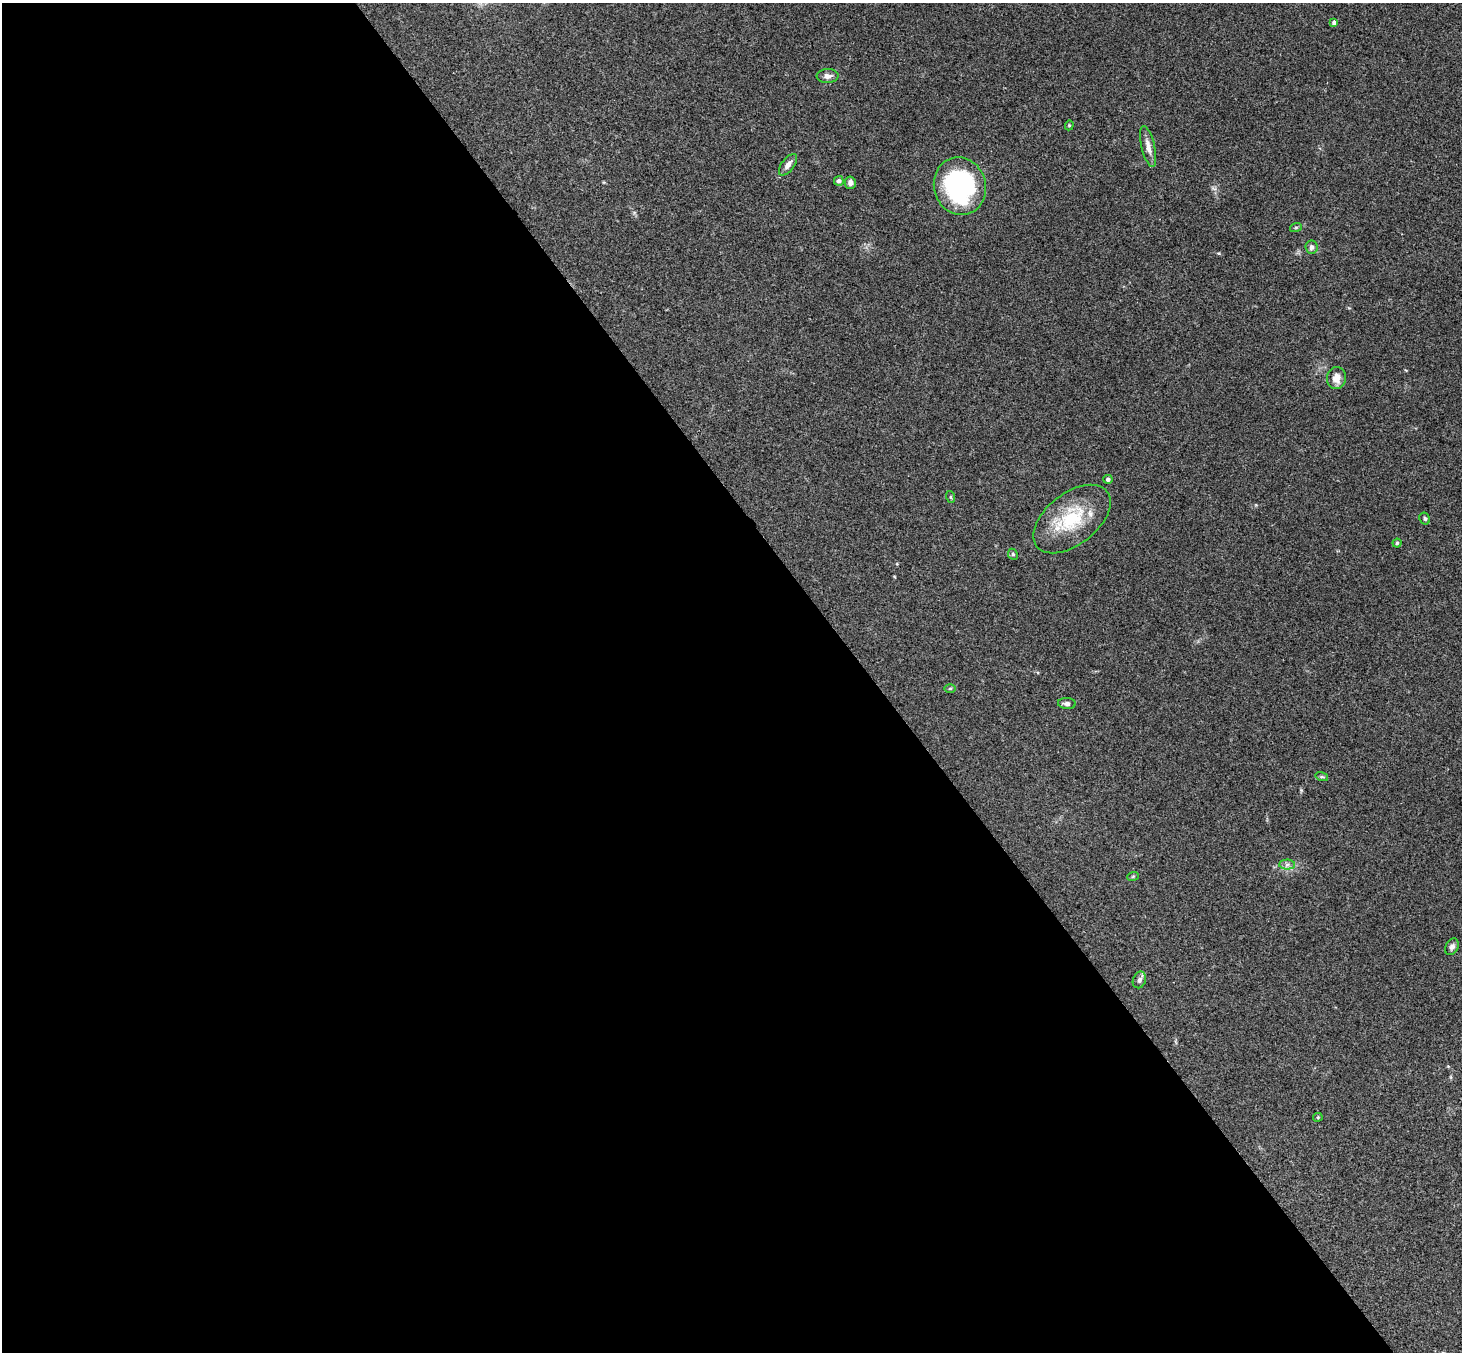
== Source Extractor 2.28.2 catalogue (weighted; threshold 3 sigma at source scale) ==
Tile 9 of 4 x 4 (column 1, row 3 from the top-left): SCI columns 53-1512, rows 1682-3031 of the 5945 x 5927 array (HDU 1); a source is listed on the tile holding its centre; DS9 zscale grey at full resolution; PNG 1464 x 1354 px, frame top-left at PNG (2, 3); each listed source drawn as its Kron ellipse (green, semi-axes under 4 px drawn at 4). Shown black and unused: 60% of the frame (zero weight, under 3 of 4 exposures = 6% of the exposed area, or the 3 px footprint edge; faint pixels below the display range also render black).
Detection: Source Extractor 2.28.2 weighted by HDU 2 'WHT'; one run over the whole footprint, this tile lists its part. Background 0.215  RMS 0.0084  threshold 0.0377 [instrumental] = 3 sigma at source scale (4.5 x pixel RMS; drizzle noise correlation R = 1.50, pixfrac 1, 0.05/0.05 arcsec/px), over >= 5 px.
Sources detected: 25; all 25 listed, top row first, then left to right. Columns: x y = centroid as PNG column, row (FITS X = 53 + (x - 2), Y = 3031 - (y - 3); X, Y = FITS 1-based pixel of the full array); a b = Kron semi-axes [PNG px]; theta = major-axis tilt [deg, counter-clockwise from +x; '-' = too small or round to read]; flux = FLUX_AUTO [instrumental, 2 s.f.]
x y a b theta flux
1334 22 4 3 - 2.4
828 76 11 7 2 4.1
1069 125 5 4 - 1
1148 146 21 6 -77 6.6
788 165 12 6 53 4.6
839 181 5 5 - 2.8
850 183 6 5 - 3.3
960 186 29 26 -74 140
1296 227 6 3 19 0.9
1311 247 7 6 - 2.8
1336 378 11 9 80 8
1108 479 5 4 - 2
951 497 6 4 -71 1
1072 519 45 26 38 47
1425 519 6 5 - 1.6
1397 543 4 4 - 1
1013 554 6 4 -65 1.4
950 689 6 4 1 1
1067 703 9 5 -6 2.1
1322 777 6 4 -17 1.2
1287 865 7 5 1 2.4
1133 876 6 3 19 0.95
1452 947 9 6 61 2.9
1139 980 8 6 67 2.5
1318 1117 4 4 - 0.87